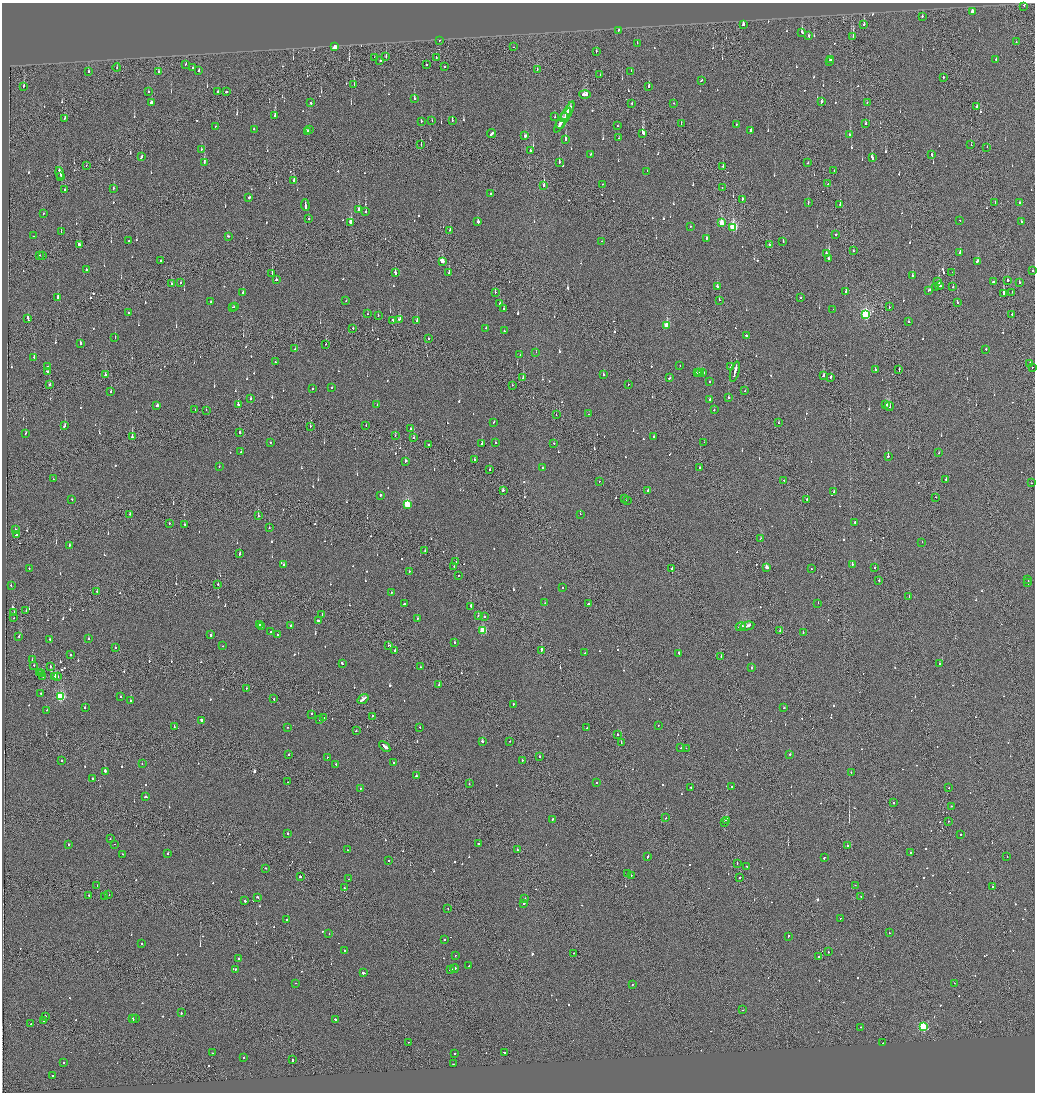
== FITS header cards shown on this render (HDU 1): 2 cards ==
NAXIS1  =                 2065
NAXIS2  =                 2180

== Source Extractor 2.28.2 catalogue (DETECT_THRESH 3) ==
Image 2065 x 2180 px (HDU 1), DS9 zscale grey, zoomed out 1/2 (1 PNG px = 2 x 2 image px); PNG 1037 x 1094 px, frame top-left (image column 1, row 2179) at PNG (2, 3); each listed source drawn as its Kron ellipse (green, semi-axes under 4 px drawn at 4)
Background -0.124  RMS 0.067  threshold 0.2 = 3 sigma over >= 5 px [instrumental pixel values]
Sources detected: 1033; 56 cannot appear on this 1/2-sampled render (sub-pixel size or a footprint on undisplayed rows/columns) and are neither listed nor drawn; of the other 977, the 500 brightest by FLUX_AUTO listed and drawn (477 fainter detections omitted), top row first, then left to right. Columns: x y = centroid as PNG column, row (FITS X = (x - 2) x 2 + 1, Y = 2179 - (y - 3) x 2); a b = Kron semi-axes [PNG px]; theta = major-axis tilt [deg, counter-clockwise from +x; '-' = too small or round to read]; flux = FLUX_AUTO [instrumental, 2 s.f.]
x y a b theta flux
1024 6 2 1 - 140
972 12 3 2 - 650
922 16 2 2 - 80
743 25 3 2 - 380
864 25 3 2 - 100
619 30 3 2 - 120
802 32 3 2 - 150
808 36 2 2 - 180
853 36 3 1 - 110
439 40 2 1 - 84
1016 42 2 2 - 61
637 43 2 2 - 87
335 47 2 2 - 790
514 47 2 1 - 69
596 51 2 1 - 95
375 57 2 1 - 75
386 57 3 1 - 220
436 57 2 1 - 98
831 59 2 2 - 160
380 60 2 2 - 100
996 60 2 2 - 72
829 61 2 2 - 160
186 64 2 2 - 150
426 64 2 2 - 210
444 66 2 2 - 98
117 68 4 1 - 72
193 68 2 2 - 98
537 69 2 1 - 72
89 71 2 2 - 62
199 71 2 2 - 110
631 71 2 2 - 72
159 72 2 2 - 120
600 75 2 2 - 170
943 77 2 2 - 210
701 80 3 2 - 130
354 85 2 1 - 150
24 86 3 2 - 200
649 86 2 2 - 560
148 91 2 2 - 85
218 92 2 2 - 280
226 92 2 2 - 190
585 95 5 2 - 310
414 99 3 2 - 93
821 102 2 2 - 840
867 102 2 2 - 60
151 103 3 2 - 600
311 103 2 2 - 130
632 103 2 2 - 64
674 103 2 1 - 74
977 106 2 2 - 250
568 112 11 2 61 780
275 116 3 2 - 240
565 116 2 2 - 170
555 117 2 2 - 160
65 118 3 2 - 85
452 120 2 2 - 100
563 120 14 2 59 620
421 121 2 2 - 140
432 121 2 1 - 63
560 124 4 2 - 300
681 124 2 1 - 87
736 124 2 2 - 72
866 124 2 2 - 150
617 126 2 2 - 100
215 127 2 1 - 62
254 129 2 2 - 110
310 129 3 2 - 160
751 130 3 2 - 170
307 132 3 2 - 160
643 133 3 2 - 1300
492 134 4 2 - 420
850 135 2 2 - 110
525 136 2 2 - 350
619 138 2 1 - 140
565 139 3 2 - 330
421 145 2 1 - 82
971 145 2 1 - 94
987 147 2 1 - 75
201 150 2 2 - 66
530 151 2 2 - 190
591 154 2 2 - 59
931 155 3 2 - 220
142 157 4 2 - 160
872 158 4 2 - 230
559 162 2 2 - 480
204 163 4 1 - 210
808 163 2 1 - 95
86 165 2 1 - 69
723 166 2 2 - 190
834 170 2 2 - 96
647 171 2 2 - 58
60 173 6 2 -76 460
61 176 3 1 - 230
293 180 3 2 - 83
603 184 2 1 - 68
828 184 2 2 - 130
544 185 3 2 - 300
722 187 2 1 - 72
113 188 2 2 - 98
65 190 2 2 - 170
491 194 2 2 - 220
249 197 2 2 - 310
743 199 2 2 - 86
808 203 2 2 - 120
995 203 2 2 - 180
1020 203 2 2 - 140
840 204 3 2 - 61
305 205 6 2 -86 280
359 209 2 2 - 610
366 212 2 2 - 110
43 214 2 1 - 130
309 219 2 2 - 94
960 220 2 1 - 110
478 222 2 2 - 400
1021 222 2 2 - 160
351 223 4 2 - 310
721 223 4 2 - 290
690 226 2 2 - 93
733 227 4 3 - 1300
450 230 2 2 - 420
61 232 4 1 - 61
836 235 2 1 - 850
33 236 2 2 - 170
228 236 2 2 - 210
706 239 3 2 - 150
129 241 2 2 - 110
601 241 2 1 - 58
783 242 2 2 - 280
79 245 3 2 - 140
770 245 3 2 - 110
853 251 2 2 - 150
826 253 3 2 - 110
960 253 2 2 - 1600
39 255 2 1 - 96
42 256 2 1 - 130
829 259 3 2 - 280
161 261 2 2 - 140
442 261 3 2 - 260
977 261 3 2 - 130
86 269 2 2 - 74
1032 271 2 2 - 180
449 272 2 2 - 83
952 272 2 2 - 95
395 273 3 2 - 230
272 274 2 2 - 200
912 276 2 2 - 180
276 280 2 2 - 100
938 281 2 2 - 110
1008 281 2 2 - 150
993 282 3 2 - 400
1019 282 2 2 - 100
181 283 2 2 - 100
171 284 2 2 - 68
939 286 4 2 - 310
718 287 3 2 - 850
935 287 2 2 - 80
953 287 2 1 - 550
929 290 3 2 - 85
846 291 2 2 - 96
495 292 2 2 - 82
1012 292 2 2 - 130
243 293 2 2 - 260
1003 293 3 1 - 1300
57 298 3 2 - 200
801 298 2 1 - 310
719 300 2 2 - 59
346 301 2 2 - 59
211 302 2 2 - 65
500 303 2 2 - 91
957 303 2 2 - 87
232 307 2 1 - 140
235 307 2 2 - 320
889 307 2 1 - 120
503 309 2 2 - 85
833 309 2 1 - 110
128 313 2 2 - 130
367 314 2 2 - 65
866 314 4 3 - 2000
1012 314 2 2 - 74
378 316 2 2 - 76
28 319 4 2 - 160
399 319 3 2 - 230
393 320 3 2 - 150
417 321 2 2 - 270
909 322 2 2 - 80
667 326 3 3 - 510
353 328 2 2 - 120
486 328 2 2 - 67
504 331 2 2 - 110
746 335 2 2 - 94
115 338 2 2 - 65
428 339 2 2 - 87
80 343 3 2 - 120
326 344 2 2 - 78
295 349 2 2 - 77
986 349 2 2 - 76
536 352 2 2 - 110
520 355 2 2 - 180
34 357 2 2 - 150
275 362 2 2 - 97
1030 363 2 1 - 350
680 366 2 2 - 59
48 367 2 2 - 180
731 367 2 1 - 110
1032 367 2 1 - 70
875 369 2 2 - 210
899 369 2 1 - 270
48 372 3 2 - 170
697 372 3 1 - 230
735 372 10 2 74 720
700 373 3 2 - 270
703 373 4 2 - 260
105 375 2 2 - 500
604 375 2 2 - 77
823 376 2 2 - 120
831 377 3 1 - 120
523 378 2 2 - 130
670 378 3 1 - 140
709 381 2 2 - 60
49 384 2 2 - 300
628 384 2 1 - 350
512 385 2 1 - 59
332 387 2 2 - 210
313 389 2 2 - 87
745 391 2 1 - 72
111 392 2 2 - 79
251 398 2 1 - 200
728 398 2 2 - 78
709 400 2 2 - 200
377 404 3 1 - 290
886 404 3 2 - 200
157 405 3 2 - 140
238 405 2 2 - 430
889 406 4 2 - 580
195 410 2 1 - 90
206 410 2 1 - 59
714 410 2 1 - 160
588 414 2 1 - 62
556 415 2 1 - 66
494 422 2 2 - 61
778 423 2 2 - 78
366 425 2 1 - 66
65 426 3 2 - 120
310 426 2 1 - 87
411 429 2 2 - 86
26 433 2 2 - 85
239 433 2 2 - 260
395 436 2 1 - 64
132 437 2 2 - 540
654 437 2 2 - 260
413 438 2 2 - 70
270 442 2 2 - 130
704 442 2 1 - 76
496 443 2 2 - 84
554 443 2 2 - 94
429 444 2 1 - 460
482 444 2 2 - 1100
241 452 2 2 - 84
939 453 2 2 - 68
888 456 2 2 - 760
474 460 2 2 - 78
406 461 3 2 - 350
219 467 2 2 - 63
542 468 2 2 - 59
700 468 2 1 - 86
489 470 2 2 - 78
53 479 2 1 - 290
946 479 2 2 - 220
784 480 2 2 - 59
599 481 2 1 - 87
1031 483 2 1 - 83
503 490 2 2 - 140
648 490 2 2 - 440
834 492 2 2 - 100
380 495 2 2 - 180
936 497 2 2 - 86
72 499 2 2 - 83
624 499 2 2 - 85
807 499 2 1 - 450
627 500 2 2 - 93
407 504 3 3 - 880
130 514 2 2 - 79
580 514 2 1 - 110
258 516 2 2 - 130
855 522 2 2 - 400
169 523 2 2 - 76
184 524 2 2 - 77
269 528 2 2 - 130
15 530 2 1 - 87
17 534 2 2 - 240
761 538 2 1 - 93
922 542 2 1 - 89
69 545 2 2 - 210
425 550 2 1 - 59
239 553 3 2 - 170
456 562 2 2 - 110
852 564 2 2 - 320
284 565 2 2 - 84
454 566 2 1 - 82
767 567 3 2 - 110
29 568 2 2 - 74
672 568 2 1 - 170
811 568 2 1 - 58
875 568 2 2 - 300
409 572 2 2 - 110
458 575 2 1 - 89
1028 579 3 2 - 190
879 581 2 2 - 83
1028 583 2 2 - 620
218 584 2 1 - 210
11 586 2 2 - 91
562 588 2 2 - 61
97 591 2 1 - 62
391 593 2 2 - 84
909 596 2 2 - 61
545 603 2 1 - 71
818 603 2 1 - 96
404 604 2 2 - 73
589 604 2 2 - 180
471 606 2 2 - 370
26 611 2 1 - 110
14 613 3 2 - 190
322 614 2 2 - 70
478 616 2 2 - 77
485 617 2 2 - 81
14 618 2 1 - 120
417 619 2 2 - 150
319 620 4 2 - 180
259 625 3 2 - 420
290 625 2 2 - 100
262 626 2 2 - 180
747 626 7 2 11 560
741 627 5 2 - 290
483 630 3 3 - 680
780 631 2 1 - 130
271 632 2 2 - 74
803 633 2 2 - 85
277 634 2 2 - 78
211 635 2 2 - 670
19 636 2 2 - 96
50 639 2 2 - 170
88 639 2 2 - 60
454 643 2 2 - 86
223 646 2 1 - 82
388 646 2 2 - 80
115 648 2 2 - 66
395 650 2 2 - 160
541 650 3 2 - 300
585 653 2 2 - 110
679 653 2 2 - 97
71 655 2 2 - 110
721 656 2 1 - 150
32 660 2 2 - 86
342 663 2 2 - 130
939 664 2 2 - 100
34 666 2 2 - 64
50 666 2 2 - 73
420 667 2 1 - 100
752 668 2 2 - 120
39 673 2 2 - 290
42 674 2 2 - 57
55 676 2 2 - 240
57 676 2 2 - 100
43 677 2 2 - 130
439 685 2 2 - 130
246 688 2 2 - 60
41 693 2 2 - 58
61 697 3 3 - 1400
121 697 2 2 - 110
274 699 2 2 - 73
363 699 6 2 37 310
131 701 2 2 - 59
513 704 3 2 - 150
85 708 2 2 - 240
784 708 2 1 - 150
47 710 2 2 - 83
312 714 2 2 - 190
372 716 2 2 - 120
323 718 2 2 - 130
201 720 3 2 - 220
320 720 2 1 - 63
658 725 2 1 - 61
174 726 3 1 - 150
287 727 2 2 - 65
420 727 2 2 - 74
587 728 2 1 - 60
356 731 2 2 - 88
618 735 2 1 - 250
482 741 2 2 - 470
510 741 2 1 - 110
621 743 2 1 - 100
385 746 6 2 -39 470
681 748 2 2 - 99
686 748 2 1 - 85
289 754 2 2 - 180
790 754 2 2 - 75
327 757 2 2 - 68
539 757 2 2 - 180
522 760 2 1 - 130
61 761 2 2 - 64
393 763 2 2 - 86
142 764 2 2 - 63
336 764 3 2 - 130
105 771 2 2 - 570
851 772 2 2 - 110
416 776 2 2 - 340
93 778 2 2 - 110
287 782 2 1 - 150
597 783 2 2 - 78
469 784 2 2 - 82
732 786 2 2 - 120
360 788 2 2 - 64
691 788 2 2 - 120
949 788 2 2 - 60
146 797 3 2 - 120
893 803 2 2 - 75
952 806 2 1 - 71
666 818 2 2 - 120
553 819 2 2 - 110
727 820 3 2 - 780
948 821 2 2 - 89
724 823 2 2 - 370
288 833 2 2 - 61
961 834 2 2 - 260
110 839 2 1 - 66
479 843 3 2 - 130
68 844 2 2 - 96
115 844 2 2 - 130
847 846 2 2 - 300
347 850 2 2 - 58
517 850 2 2 - 69
910 852 2 2 - 390
168 853 2 2 - 80
122 854 2 2 - 67
647 857 3 2 - 130
1007 857 2 2 - 62
824 858 2 2 - 170
389 861 2 2 - 59
737 863 2 1 - 96
747 866 2 2 - 76
265 868 2 2 - 62
627 874 2 1 - 95
631 875 2 2 - 150
300 877 2 2 - 350
740 877 2 2 - 190
349 879 2 2 - 72
97 885 2 2 - 60
855 885 2 1 - 75
993 886 2 2 - 140
344 888 2 1 - 96
89 895 2 2 - 89
109 895 2 1 - 59
861 896 2 1 - 85
104 897 2 1 - 77
257 897 3 2 - 80
525 899 2 1 - 160
245 901 2 2 - 220
524 903 2 2 - 190
448 908 2 1 - 75
840 918 2 2 - 63
287 920 2 2 - 78
889 933 2 1 - 68
329 934 2 1 - 110
788 936 2 2 - 100
444 939 2 2 - 140
142 943 2 1 - 110
344 951 2 1 - 240
828 952 2 1 - 180
573 953 2 2 - 63
455 955 2 1 - 59
818 957 2 1 - 59
238 959 2 2 - 160
469 965 2 2 - 120
455 968 4 2 - 530
235 969 2 2 - 130
450 970 2 2 - 93
363 973 2 2 - 320
296 983 2 2 - 58
954 983 2 1 - 130
632 984 2 2 - 59
743 1010 2 2 - 83
181 1013 3 2 - 100
45 1016 2 2 - 240
132 1018 3 2 - 330
135 1019 2 2 - 270
336 1019 3 2 - 120
44 1021 2 2 - 86
31 1024 2 1 - 64
923 1026 3 3 - 1200
861 1027 2 2 - 97
408 1042 2 1 - 77
883 1043 2 1 - 84
504 1052 3 2 - 200
212 1053 2 1 - 120
454 1053 2 2 - 72
244 1058 2 2 - 83
292 1060 3 2 - 200
64 1063 2 2 - 190
453 1064 2 2 - 61
53 1075 2 2 - 91
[477 fainter detections neither listed nor drawn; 56 sub-pixel or undisplayed-footprint detections neither listed nor drawn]